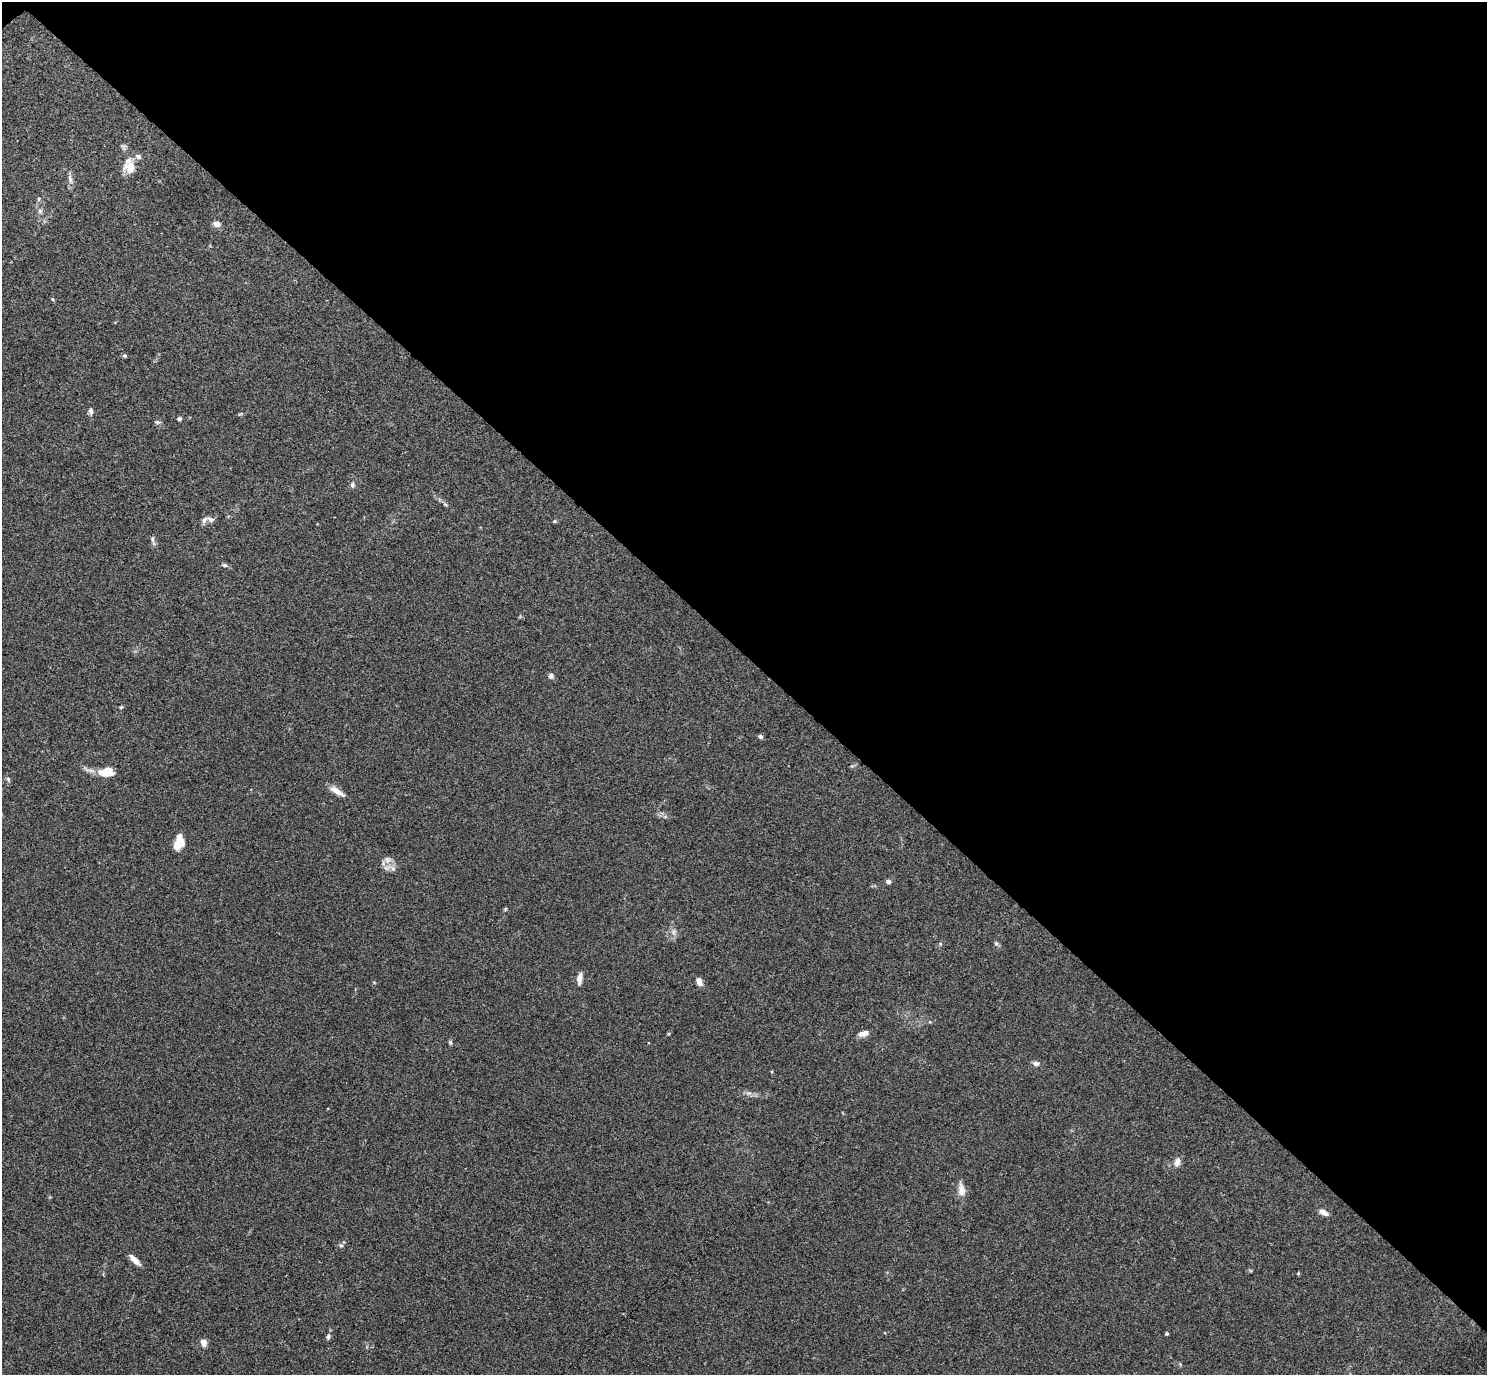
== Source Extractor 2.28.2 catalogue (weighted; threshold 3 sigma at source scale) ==
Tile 3 of 4 x 4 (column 3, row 1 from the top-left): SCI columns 3015-4499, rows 4317-5689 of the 6029 x 6028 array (HDU 1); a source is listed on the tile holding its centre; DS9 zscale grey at full resolution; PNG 1489 x 1377 px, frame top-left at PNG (2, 2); no overlay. Shown black and unused: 48% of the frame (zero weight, under 3 of 4 exposures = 5% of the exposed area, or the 3 px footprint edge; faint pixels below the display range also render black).
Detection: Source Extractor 2.28.2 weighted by HDU 2 'WHT'; one run over the whole footprint, this tile lists its part. Background 0.0522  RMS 0.0045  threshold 0.0202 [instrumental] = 3 sigma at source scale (4.5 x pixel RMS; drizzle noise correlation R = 1.50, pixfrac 1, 0.05/0.05 arcsec/px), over >= 5 px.
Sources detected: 48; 3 inside a brighter listed object's ellipse — not listed separately; the other 45 listed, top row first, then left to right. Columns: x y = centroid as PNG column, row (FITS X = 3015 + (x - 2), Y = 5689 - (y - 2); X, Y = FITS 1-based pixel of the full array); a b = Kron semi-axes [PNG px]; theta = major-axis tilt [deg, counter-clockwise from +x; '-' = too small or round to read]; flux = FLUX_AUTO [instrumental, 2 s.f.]
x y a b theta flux
138 156 8 6 -14 1.6
131 168 14 11 -14 6.3
70 179 13 5 -76 1.8
39 199 6 5 - 0.71
40 211 6 6 - 1.1
217 224 8 6 -11 2.5
52 299 5 4 - 0.44
125 356 5 5 - 0.71
91 411 7 5 -85 1.7
179 418 6 5 - 0.77
158 422 8 5 -6 0.88
352 485 8 6 -86 1.2
445 504 6 4 -44 0.66
204 520 9 6 44 1.5
555 521 5 4 - 0.57
152 539 12 4 -87 1.1
225 565 7 5 -16 0.87
551 676 7 7 - 1.3
121 707 4 4 - 0.55
760 736 6 4 -32 0.94
107 772 20 11 2 6.6
8 779 8 5 -76 0.95
337 791 21 6 -31 3.7
665 817 6 4 19 0.68
178 843 15 8 72 8.6
387 860 11 9 -36 2.6
888 881 6 5 - 1.2
505 909 5 4 - 0.56
674 932 8 5 61 1.3
996 943 6 5 - 0.75
579 979 11 5 83 3.5
699 982 8 5 -71 2.8
863 1033 13 6 17 2.6
450 1043 7 4 -71 0.65
1036 1063 8 5 2 1.6
749 1093 8 5 10 1.2
1177 1162 11 8 77 2.4
961 1190 18 9 -80 3.7
1323 1212 12 6 -28 2.4
341 1245 6 5 - 0.75
134 1260 18 6 -45 2.9
1298 1273 4 4 - 0.38
1167 1333 3 3 - 0.64
328 1337 7 5 75 0.91
204 1343 7 6 - 3.3